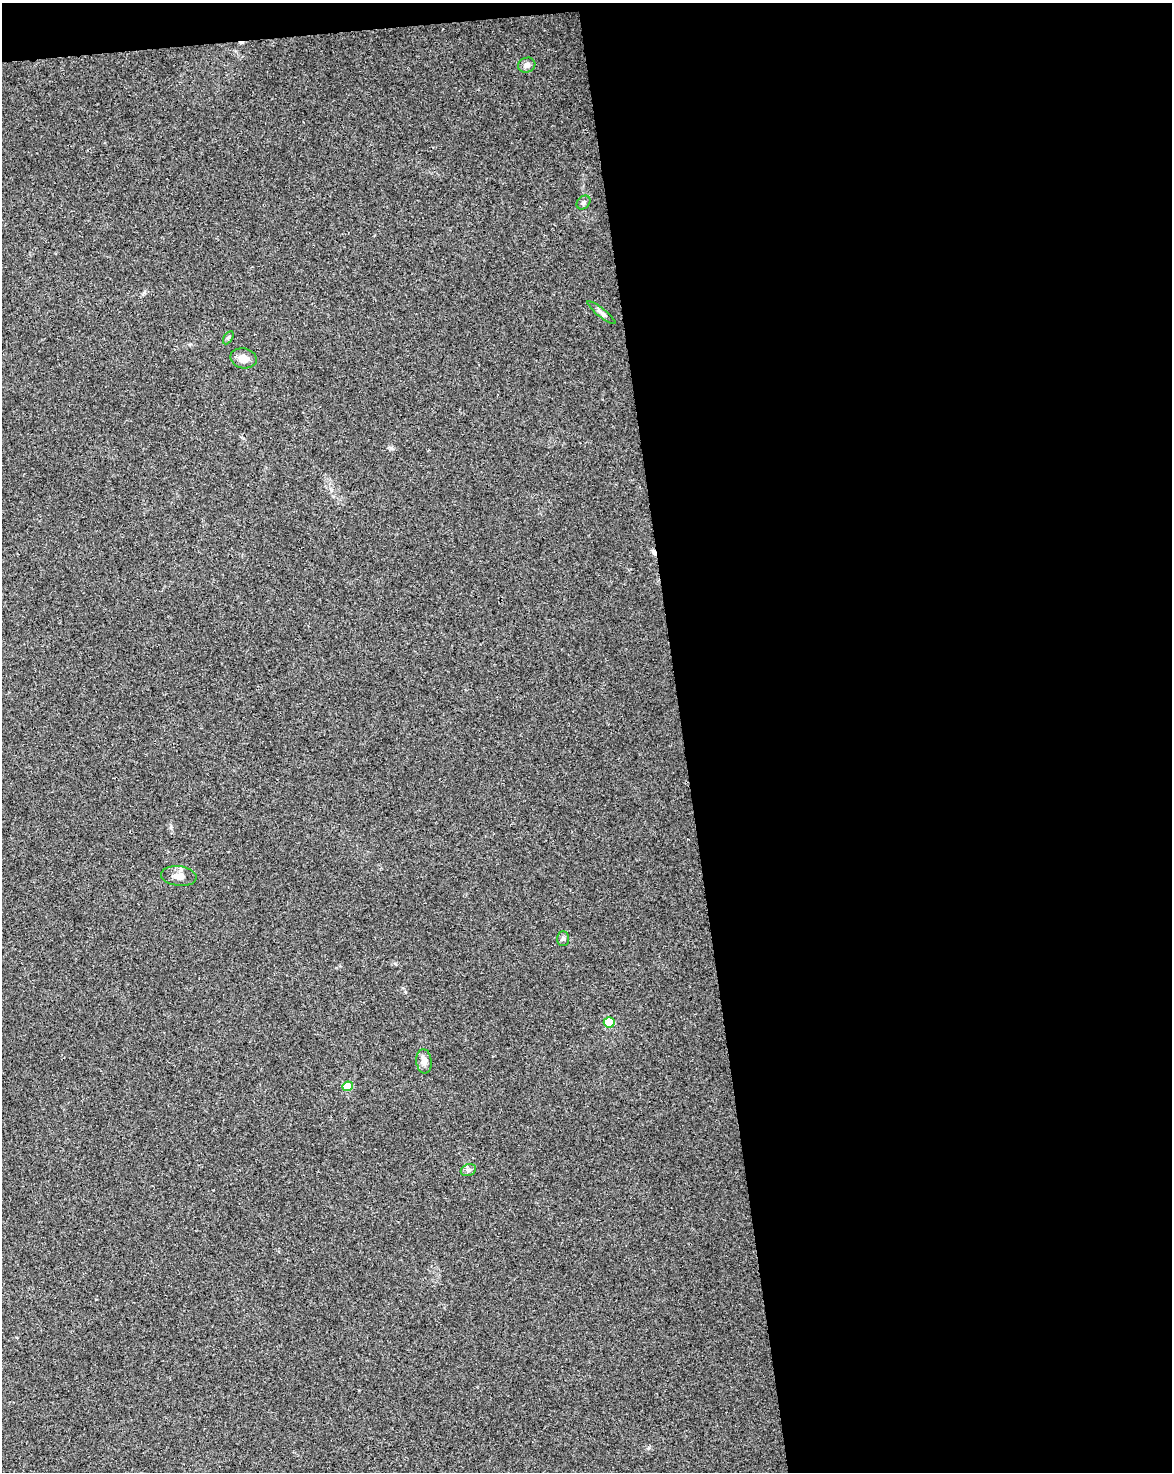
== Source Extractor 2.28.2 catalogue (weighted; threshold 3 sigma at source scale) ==
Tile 4 of 4 x 3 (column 4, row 1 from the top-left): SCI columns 3565-4734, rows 3009-4478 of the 4791 x 4502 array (HDU 1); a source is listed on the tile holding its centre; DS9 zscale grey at full resolution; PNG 1174 x 1474 px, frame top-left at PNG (2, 3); each listed source drawn as its Kron ellipse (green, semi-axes under 4 px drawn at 4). Shown black and unused: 43% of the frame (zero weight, under 3 of 4 exposures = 5% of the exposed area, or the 3 px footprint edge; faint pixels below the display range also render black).
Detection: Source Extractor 2.28.2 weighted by HDU 2 'WHT'; one run over the whole footprint, this tile lists its part. Background 0.00476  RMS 0.003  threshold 0.0135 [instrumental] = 3 sigma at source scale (4.5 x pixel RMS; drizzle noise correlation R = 1.50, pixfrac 1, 0.0396/0.0396 arcsec/px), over >= 5 px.
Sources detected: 13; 2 cosmic-ray / hot-pixel residue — neither listed nor drawn; the other 11 listed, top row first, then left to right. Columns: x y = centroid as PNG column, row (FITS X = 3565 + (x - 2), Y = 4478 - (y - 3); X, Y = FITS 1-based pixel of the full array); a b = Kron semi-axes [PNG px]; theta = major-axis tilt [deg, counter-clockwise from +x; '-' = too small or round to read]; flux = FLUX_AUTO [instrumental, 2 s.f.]
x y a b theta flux
527 65 9 7 19 1.2
583 202 8 6 44 0.76
601 313 17 4 -38 0.99
228 338 7 4 58 0.52
244 358 13 10 -11 2.3
179 876 18 10 -7 2.5
563 939 7 6 - 0.68
609 1022 5 5 - 12
424 1061 12 7 -83 1.9
348 1086 5 5 - 6.1
468 1170 8 6 21 0.81